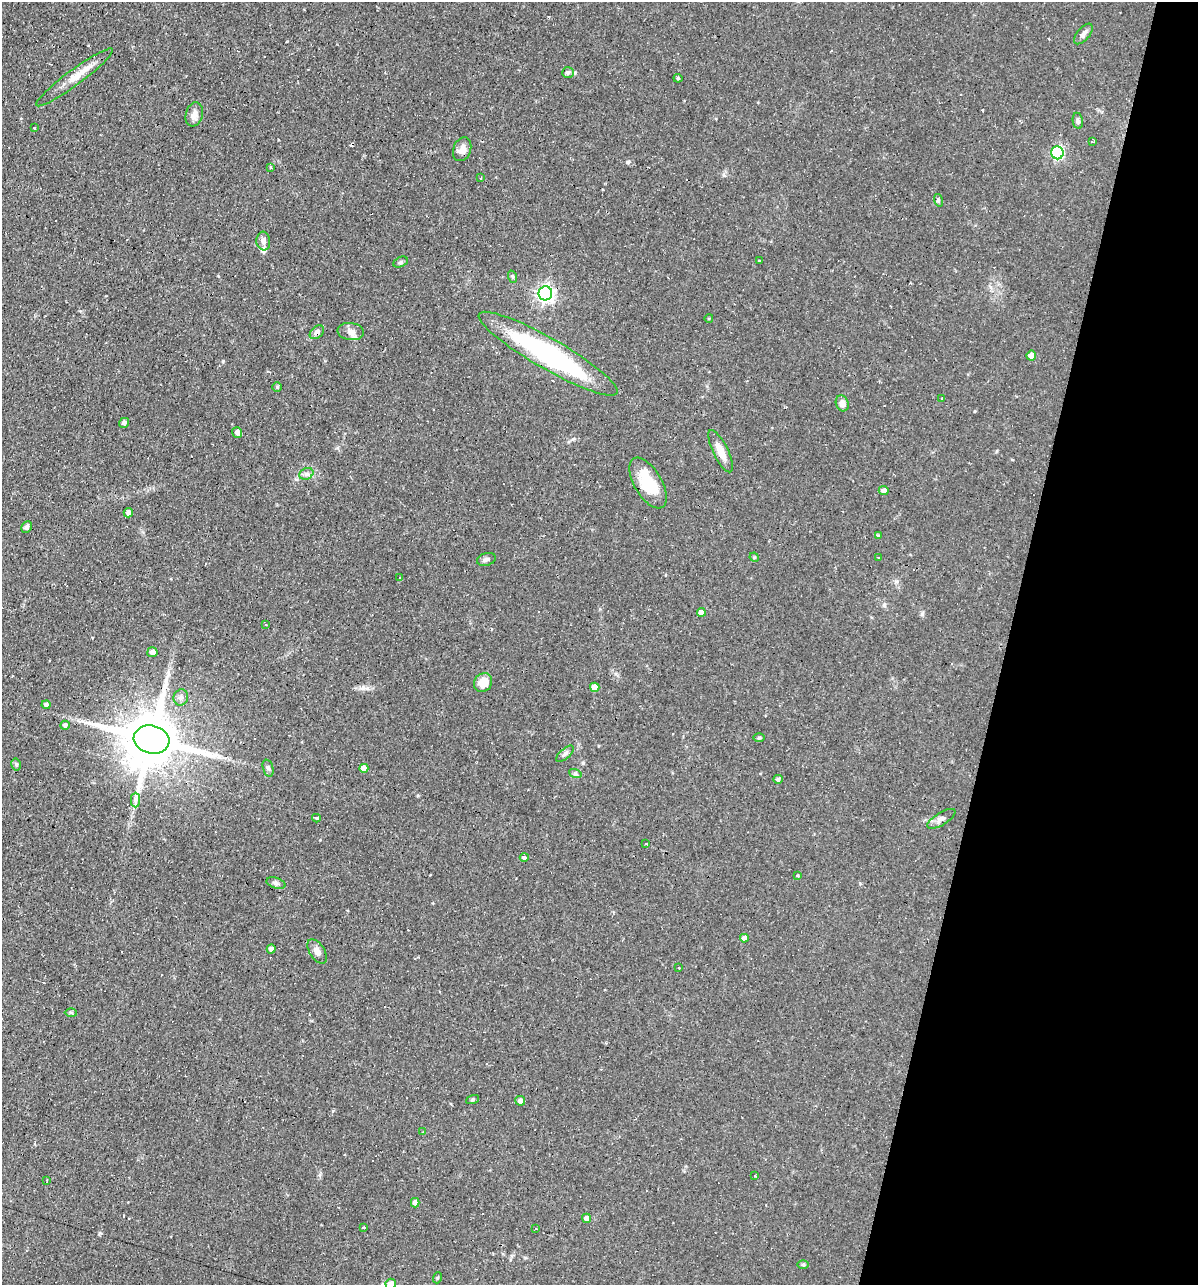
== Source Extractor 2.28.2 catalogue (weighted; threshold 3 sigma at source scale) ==
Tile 8 of 4 x 4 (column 4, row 2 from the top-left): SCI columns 3836-5031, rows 2565-3847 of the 5156 x 5129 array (HDU 1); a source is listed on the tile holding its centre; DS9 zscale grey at full resolution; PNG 1200 x 1287 px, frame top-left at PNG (2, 2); each listed source drawn as its Kron ellipse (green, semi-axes under 4 px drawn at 4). Shown black and unused: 16% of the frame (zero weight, under 2 of 3 exposures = <1% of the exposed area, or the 3 px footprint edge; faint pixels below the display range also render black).
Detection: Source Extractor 2.28.2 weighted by HDU 2 'WHT'; one run over the whole footprint, this tile lists its part. Background 0.066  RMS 0.0053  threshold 0.0236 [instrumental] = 3 sigma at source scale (4.5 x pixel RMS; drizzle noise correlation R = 1.50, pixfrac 1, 0.05/0.05 arcsec/px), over >= 5 px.
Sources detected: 101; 21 cosmic-ray / hot-pixel residue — neither listed nor drawn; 1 inside a brighter listed object's ellipse — not listed separately; the other 79 listed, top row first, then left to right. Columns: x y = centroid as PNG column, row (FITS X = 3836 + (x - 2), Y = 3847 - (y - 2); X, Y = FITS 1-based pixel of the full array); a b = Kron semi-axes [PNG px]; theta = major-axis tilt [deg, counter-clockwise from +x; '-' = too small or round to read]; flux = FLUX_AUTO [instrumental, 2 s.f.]
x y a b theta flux
1083 34 12 6 50 1.9
568 72 6 5 - 1.8
74 77 47 8 36 9.2
678 78 4 4 - 0.66
194 114 12 8 73 2.9
1078 121 8 5 -79 1.2
34 128 3 3 - 0.73
1092 142 3 2 - 0.73
462 149 12 8 70 3.9
1057 153 6 6 - 58
270 168 3 3 - 0.82
481 178 3 2 - 0.71
938 200 6 4 -72 0.77
263 241 9 7 -85 2.4
759 261 3 3 - 2
401 262 7 5 27 0.92
513 277 6 4 -71 0.72
545 293 7 7 - 170
709 318 4 3 - 0.42
351 331 13 8 -7 3.3
317 332 8 5 43 2.5
548 354 79 15 -30 89
1031 356 5 4 - 4.6
277 387 4 4 - 0.76
942 398 4 2 - 0.47
842 403 8 6 -70 2.9
124 423 5 4 - 1.7
237 432 5 5 - 1.8
721 451 23 7 -64 6.6
306 474 7 5 24 1.6
648 483 28 13 -59 19
884 491 5 4 - 2.3
128 513 5 4 - 2
27 527 6 5 - 1.3
878 536 4 4 - 1
754 557 5 4 - 0.55
878 557 2 2 - 0.49
486 559 9 6 18 1.7
399 577 3 3 - 3
701 612 4 4 - 3.1
266 625 3 2 - 0.6
152 652 5 5 - 2.6
483 683 10 8 47 7.1
595 687 4 4 - 4.5
181 697 8 7 - 1.9
46 705 4 4 - 1.4
65 725 4 4 - 1.5
759 738 5 3 - 0.67
152 740 18 14 -14 3800
565 754 11 5 41 1.6
16 764 6 4 -77 0.77
268 768 9 5 -72 1.2
364 768 4 4 - 4.1
575 773 6 4 -20 0.95
778 779 5 4 - 1.1
135 800 7 4 89 1.5
316 818 4 3 - 50
941 819 16 6 31 2.4
646 844 3 2 - 0.92
524 857 4 3 - 4.6
798 876 4 3 - 0.49
276 883 10 5 -18 1.5
744 938 4 4 - 2.7
271 949 4 4 - 1.8
317 951 14 7 -57 3
679 968 3 2 - 0.53
71 1013 6 4 -2 0.8
473 1100 7 3 19 0.7
520 1101 5 4 - 1.8
423 1132 3 2 - 0.59
755 1176 3 2 - 0.43
46 1180 3 2 - 0.54
415 1203 4 4 - 2.7
586 1218 4 4 - 2.6
363 1227 4 3 - 0.71
535 1229 3 3 - 2.4
803 1265 6 4 0 0.67
437 1278 5 3 - 0.49
391 1284 5 5 - 3.8
Overlapping masked pixels (flux is a lower limit): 3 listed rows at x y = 317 332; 548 354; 152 740
Isophote crosses this tile's border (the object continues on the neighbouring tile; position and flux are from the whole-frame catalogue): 1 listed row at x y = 391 1284
Unlisted compact peaks at least as high as the median listed source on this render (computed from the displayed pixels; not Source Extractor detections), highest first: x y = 922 614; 223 361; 628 162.